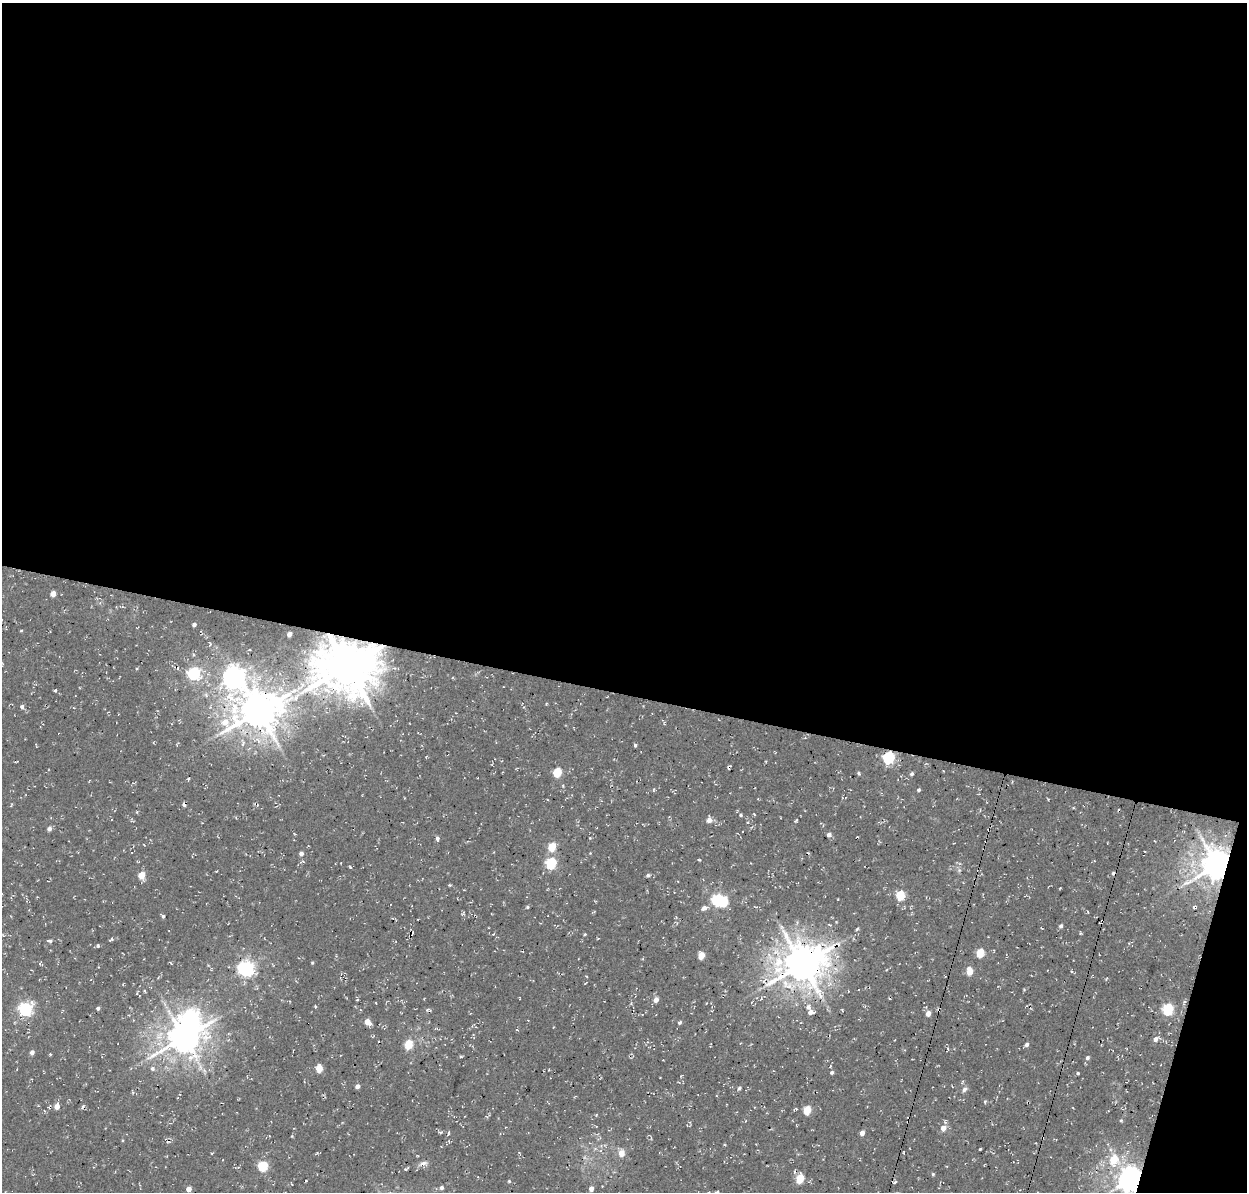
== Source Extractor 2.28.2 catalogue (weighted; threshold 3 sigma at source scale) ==
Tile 4 of 4 x 4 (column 4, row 1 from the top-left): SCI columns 3874-5118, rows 3893-5082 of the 5246 x 5340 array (HDU 1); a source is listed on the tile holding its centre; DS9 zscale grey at full resolution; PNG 1249 x 1194 px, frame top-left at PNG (2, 3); no overlay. Shown black and unused: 60% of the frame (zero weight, under 3 of 4 exposures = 8% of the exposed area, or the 3 px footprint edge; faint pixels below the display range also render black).
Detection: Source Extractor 2.28.2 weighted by HDU 2 'WHT'; one run over the whole footprint, this tile lists its part. Background 0.00446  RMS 0.0022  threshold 0.00995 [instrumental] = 3 sigma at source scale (4.5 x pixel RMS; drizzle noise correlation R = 1.50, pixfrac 1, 0.0396/0.0396 arcsec/px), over >= 5 px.
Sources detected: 118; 1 inside a brighter object's white glare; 6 cosmic-ray / hot-pixel residue — not listed; the other 111 listed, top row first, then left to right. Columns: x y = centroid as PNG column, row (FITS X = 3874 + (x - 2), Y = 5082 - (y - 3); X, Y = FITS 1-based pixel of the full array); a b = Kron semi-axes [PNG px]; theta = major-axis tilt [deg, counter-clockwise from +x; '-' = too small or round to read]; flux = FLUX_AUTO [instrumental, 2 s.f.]
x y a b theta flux
53 594 4 4 - 2
194 624 4 4 - 0.51
21 631 4 3 - 0.19
289 634 4 4 - 1
347 666 18 15 13 1100
194 673 6 6 - 32
233 677 9 8 - 160
55 690 5 3 - 0.31
22 707 5 5 - 0.55
259 711 14 11 21 660
663 722 9 2 -65 0.28
635 745 4 3 - 0.35
888 757 6 5 - 28
729 767 4 3 - 0.47
557 772 5 5 - 8.7
859 773 5 4 - 0.32
912 774 5 4 - 0.45
188 779 4 3 - 0.22
654 790 6 3 82 0.24
918 790 4 4 - 0.35
758 799 3 2 - 0.18
184 805 4 4 - 0.56
741 815 5 4 - 0.29
709 820 9 8 - 0.92
49 829 5 4 - 0.86
829 835 4 4 - 0.78
437 838 6 4 -68 0.5
590 838 4 3 - 0.19
552 847 5 5 - 6.3
301 854 6 5 - 0.61
551 863 6 5 - 19
1217 865 9 8 - 450
350 867 4 2 - 0.19
142 875 5 4 - 4
648 875 5 4 - 0.49
449 885 5 3 - 0.24
1060 888 3 2 - 0.15
900 895 6 5 - 9.8
717 900 6 5 - 29
1194 906 7 3 47 0.38
704 908 8 5 22 1.1
1088 912 4 2 - 0.15
163 916 4 4 - 0.4
1061 926 5 4 - 0.55
585 934 3 3 - 0.34
111 939 6 4 27 0.35
50 941 5 4 - 0.46
98 945 4 3 - 0.29
980 953 5 5 - 7.5
701 955 5 4 - 3.8
40 963 5 3 - 0.2
312 963 4 3 - 0.22
802 964 13 12 - 670
245 968 6 6 - 74
970 971 6 5 - 3.4
1071 971 4 3 - 0.22
145 991 4 3 - 0.24
357 1000 4 3 - 0.29
656 1000 5 5 - 1.4
1184 1002 8 3 64 0.45
315 1007 4 3 - 0.23
808 1007 7 6 - 1
98 1008 4 3 - 0.51
25 1009 7 6 - 41
1168 1009 6 5 - 20
811 1012 8 5 -1 1.2
928 1013 5 4 - 1.5
367 1022 5 5 - 2.4
680 1023 6 3 36 0.38
184 1037 14 10 60 470
1156 1039 7 5 39 0.9
408 1044 5 5 - 8
1027 1044 5 4 - 0.59
32 1052 5 4 - 0.94
50 1054 3 3 - 0.22
461 1057 4 4 - 0.28
1087 1058 5 5 - 0.45
152 1068 7 6 - 0.57
319 1068 5 4 - 4
832 1072 4 4 - 0.43
1078 1073 4 3 - 0.24
357 1086 5 4 - 0.86
739 1088 5 4 - 0.44
964 1089 8 6 58 0.68
132 1092 6 2 -76 0.21
985 1102 5 4 - 0.25
57 1106 5 5 - 1.8
807 1110 5 5 - 6.6
596 1115 4 3 - 0.19
1121 1120 4 4 - 0.24
945 1122 5 4 - 0.35
596 1126 4 2 - 0.15
943 1128 6 5 - 1.8
862 1133 4 4 - 1.2
448 1134 8 3 72 0.32
980 1149 3 3 - 0.24
621 1153 6 5 - 2.6
1123 1156 7 4 19 0.53
1113 1160 8 7 - 5.8
423 1163 12 5 15 0.93
263 1166 5 5 - 15
406 1169 7 3 33 0.32
933 1174 4 4 - 0.27
800 1179 6 5 - 7.4
1129 1180 8 7 - 260
509 1181 5 4 - 0.23
895 1182 6 3 43 0.34
441 1188 5 5 - 0.57
189 1189 4 4 - 1.2
591 1189 5 4 - 1.3
717 1192 5 3 - 0.33
Overlapping masked pixels (flux is a lower limit): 8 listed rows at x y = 347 666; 888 757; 729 767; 184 805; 1217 865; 802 964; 800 1179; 1129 1180
Isophote crosses this tile's border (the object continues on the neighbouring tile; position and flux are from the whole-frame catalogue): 2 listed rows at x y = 1129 1180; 717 1192